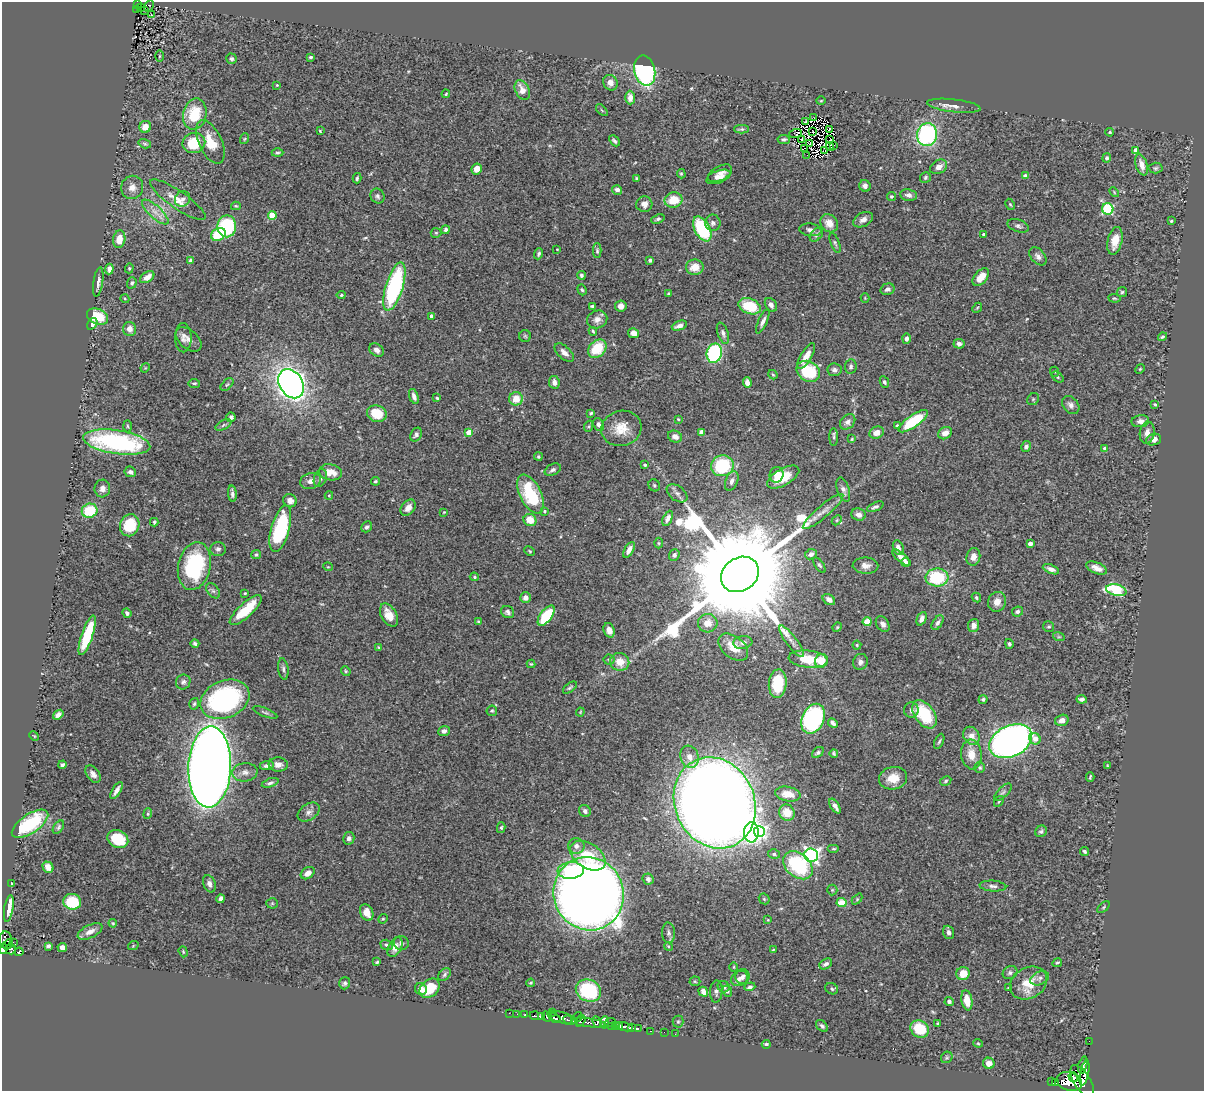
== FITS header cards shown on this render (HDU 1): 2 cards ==
NAXIS1  =                 1202
NAXIS2  =                 1089

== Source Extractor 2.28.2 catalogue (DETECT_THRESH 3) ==
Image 1202 x 1089 px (HDU 1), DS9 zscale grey, 1 PNG px = 1 image px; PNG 1206 x 1093 px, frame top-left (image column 1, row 1089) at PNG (2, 2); each listed source drawn as its Kron ellipse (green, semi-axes under 4 px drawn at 4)
Background 0.758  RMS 0.026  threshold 0.0778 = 3 sigma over >= 5 px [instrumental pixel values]
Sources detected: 455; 6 with non-positive FLUX_AUTO (blend fragments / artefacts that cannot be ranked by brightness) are neither listed nor drawn; the other 449 listed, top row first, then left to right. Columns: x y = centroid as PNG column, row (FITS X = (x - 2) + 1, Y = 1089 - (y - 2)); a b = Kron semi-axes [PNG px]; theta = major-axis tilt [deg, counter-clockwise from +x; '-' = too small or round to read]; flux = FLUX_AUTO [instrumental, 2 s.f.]
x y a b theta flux
138 4 4 3 - 80
149 6 6 3 62 11
140 7 4 3 - 24
136 10 3 3 - 23
144 10 3 2 - 4.5
151 15 3 2 - 2.7
160 56 5 3 - 1.8
311 57 4 3 - 2.5
231 59 5 5 - 3.5
645 70 15 10 -77 300
610 83 8 7 - 12
277 85 3 3 - 1.5
522 90 10 7 -65 18
446 94 4 3 - 2
630 98 7 5 -89 11
821 101 5 3 - 1.5
954 106 27 6 -6 12
602 110 7 3 -45 1.7
195 114 16 11 78 63
814 118 2 2 - 1.5
806 121 2 2 - 0.94
145 127 6 6 - 18
741 129 7 3 0 3
829 130 3 2 - 1.4
320 131 3 2 - 1.4
813 132 2 2 - 1.7
1110 132 4 3 - 2.1
796 134 6 4 1 2.8
927 135 11 10 - 230
244 139 5 3 - 1.7
784 139 6 4 -8 4
802 139 2 2 - 2.3
830 140 3 2 - 1.3
614 141 6 3 -47 4.1
210 142 23 11 -65 36
194 143 11 10 - 60
145 144 6 4 -17 2.6
809 144 3 2 - 0.82
834 145 3 2 - 0.74
830 146 4 2 - 1.9
805 148 2 2 - 1.8
825 150 3 3 - 1.1
1135 150 4 4 - 12
277 153 6 4 0 3.1
807 155 2 2 - 0.72
1107 158 5 4 - 3.4
1141 165 11 5 -73 15
939 167 9 6 31 11
1155 168 7 5 2 3.4
477 169 6 5 - 16
720 173 13 7 28 9.4
681 174 5 3 - 2
1025 176 4 4 - 7.4
718 177 13 6 20 12
925 177 6 5 - 3.3
357 178 5 3 - 3
637 179 4 3 - 2.7
865 186 6 5 - 6.9
132 187 12 11 - 13
617 190 5 5 - 7.1
1114 192 5 3 - 1.7
908 195 8 6 -10 6.8
377 196 7 6 - 4.5
891 196 4 4 - 2.4
182 199 8 7 - 6.6
178 200 33 8 -35 24
673 200 9 7 12 39
644 204 8 8 - 11
1010 204 6 4 -62 2.3
236 206 5 4 - 2.1
1108 209 6 5 - 150
155 212 17 6 -42 15
272 215 4 4 - 51
658 219 7 4 20 3.6
863 220 10 7 29 10
1171 221 3 3 - 2
713 223 8 8 - 6.7
829 223 10 8 -47 18
227 226 11 9 89 140
1018 226 11 6 -18 5.2
702 229 13 7 -62 140
446 230 4 4 - 4.1
810 230 11 6 -8 7.3
436 233 5 5 - 2.4
218 234 8 6 31 58
983 234 3 3 - 3.1
816 235 8 5 46 4.7
119 239 9 6 81 24
1115 241 14 7 76 24
835 243 10 4 -68 3.8
557 249 3 3 - 1.3
597 251 7 4 -89 3
539 254 6 4 69 3.5
1038 256 10 7 -49 7.6
650 260 4 3 - 5.6
191 261 4 3 - 4.8
695 267 8 7 - 26
129 268 5 4 - 2
109 269 5 4 - 8.2
581 275 4 3 - 3.5
147 277 8 5 35 12
981 277 10 6 49 23
98 282 15 4 81 7.2
132 283 6 4 70 3.7
394 287 25 8 73 240
887 289 7 5 16 6.4
582 290 6 4 -70 2.7
1122 292 5 5 - 2.6
668 294 4 3 - 2.4
341 295 4 4 - 2.2
865 298 4 4 - 1.5
1114 298 6 4 -6 2.3
125 299 4 3 - 1.5
771 305 7 5 -56 8.1
592 306 4 3 - 3.2
621 306 5 5 - 10
749 306 11 7 -21 64
977 308 5 4 - 2.1
98 316 11 7 -21 51
432 316 4 3 - 11
597 319 10 9 - 10
763 321 13 4 66 6.8
92 324 6 4 55 9.5
679 326 8 4 20 8.2
130 329 7 6 - 10
593 331 4 3 - 2.1
634 333 5 5 - 15
723 333 11 5 -71 5.9
525 336 6 6 - 2.8
1162 337 5 4 - 2.7
183 338 14 8 90 10
189 339 15 9 -40 11
906 339 5 4 - 5.7
959 344 5 5 - 6.2
597 349 10 8 44 56
376 350 8 6 -36 7.9
564 353 12 6 -43 10
714 353 10 7 76 210
806 356 14 5 59 17
851 366 7 5 81 4.4
145 368 5 4 - 1.7
1140 369 5 4 - 2.2
834 370 7 6 - 5.8
808 371 12 10 -32 83
1055 372 5 3 - 1.6
773 375 5 4 - 2
1058 377 6 4 -39 2.4
554 382 6 5 - 8.8
747 382 5 4 - 11
884 382 6 4 -64 3.6
194 383 6 4 -6 3
291 384 15 11 -58 1400
227 385 8 4 44 3
414 397 8 4 -71 7.5
437 398 3 3 - 2.4
516 399 7 6 - 26
1033 399 6 5 - 3.2
1155 404 3 2 - 2
1071 405 10 7 -50 7.8
591 413 3 3 - 2.5
377 414 10 8 -18 46
231 417 5 4 - 4.1
678 419 3 3 - 2
913 421 17 6 35 100
1140 421 9 6 9 8.4
848 422 9 6 47 6.4
223 425 8 4 28 3.8
599 425 7 5 -68 6.1
127 426 6 4 -88 2.5
589 426 6 4 71 2.2
897 426 4 3 - 2.2
621 428 20 17 14 35
469 432 4 4 - 26
701 432 4 4 - 7.9
877 433 7 6 - 15
945 433 7 6 - 13
1147 433 11 7 80 10
416 435 7 5 59 4.6
675 437 7 5 -24 11
834 437 9 4 -90 3.4
852 439 4 4 - 1.8
1154 440 8 5 17 11
117 442 34 12 -8 290
1026 447 5 4 - 5.6
1105 448 4 3 - 7
538 457 4 4 - 2.6
645 465 3 3 - 2.9
722 466 11 10 - 120
553 470 8 5 28 4.8
130 472 6 5 - 5
330 472 12 8 -10 21
777 475 8 7 - 19
783 477 18 8 30 43
320 478 9 6 69 7
311 481 11 7 16 10
375 481 4 3 - 2.6
732 481 10 6 67 7.6
654 485 6 5 - 2.9
102 488 9 8 - 9.3
843 490 12 6 -71 7.9
677 493 12 7 -36 7.9
232 494 8 3 -85 5.1
530 494 21 10 -64 100
329 496 4 4 - 1.7
290 501 7 6 - 10
875 507 9 4 25 4.2
408 508 9 6 50 11
90 511 8 7 - 67
545 511 3 3 - 1.8
823 511 26 6 40 15
444 512 3 2 - 1.5
858 514 7 6 - 9.4
668 518 8 4 64 8.6
530 520 7 6 - 27
837 520 5 4 - 2.4
154 522 4 3 - 2.7
130 525 11 9 71 64
367 527 6 5 - 3.9
280 529 24 9 74 150
659 543 5 3 - 1.6
1030 544 4 4 - 11
898 548 7 5 -70 8.2
218 549 8 7 - 5.5
629 550 9 4 61 9.8
530 551 5 3 - 2
811 554 6 5 - 8.7
256 555 5 4 - 3.6
674 555 6 5 - 4.7
901 557 12 4 -40 14
973 557 9 7 75 12
906 562 5 3 - 4.1
819 565 9 4 -55 3.1
194 566 24 16 77 170
865 566 13 8 -2 12
328 567 5 3 - 1.4
1097 568 11 5 -22 11
1051 569 8 4 -21 7.6
740 574 20 16 35 91000
474 577 5 4 - 2.3
937 577 11 9 -2 96
1116 590 10 5 -14 120
213 591 8 5 -53 4.7
245 593 3 3 - 1.8
526 598 5 5 - 11
976 598 5 4 - 2.8
829 600 7 5 -37 9.2
997 602 10 9 - 15
246 610 21 7 42 53
1017 611 6 5 - 4.9
508 612 7 5 -31 4.9
127 613 5 4 - 4.6
389 615 12 7 -60 22
546 616 12 6 53 85
922 619 7 4 65 7.5
478 621 4 3 - 1.8
867 622 4 4 - 42
708 623 10 9 - 19
937 623 8 5 58 4.7
883 624 8 6 -54 7.3
974 626 6 5 - 8.4
837 627 5 4 - 2
1049 627 5 5 - 2.8
609 630 7 5 -70 12
87 635 21 5 71 93
1059 637 6 3 -17 2.1
792 641 19 5 -53 10
743 642 9 6 7 7.4
195 643 4 3 - 3.8
1009 644 5 4 - 3.6
857 645 4 4 - 2.1
378 647 4 3 - 1.5
733 647 17 10 -40 29
808 659 19 8 -6 53
609 660 5 5 - 2.6
821 661 7 6 - 24
620 662 10 9 - 24
860 662 8 7 - 6.6
531 664 4 4 - 2.1
283 669 11 5 -82 4.8
346 671 5 4 - 2.1
183 682 7 7 - 5.1
778 684 14 9 85 60
570 688 8 4 36 2.9
225 699 25 18 22 290
983 699 4 4 - 3.7
1082 699 5 3 - 3.9
194 704 6 4 73 3.1
911 710 7 7 - 5.6
492 711 5 5 - 2.8
265 712 13 4 -22 3.9
580 712 4 4 - 1.5
924 714 16 10 -53 83
58 715 6 4 37 7.8
813 719 16 11 66 270
1062 720 7 5 17 12
833 723 5 4 - 4.9
444 731 6 5 - 7.1
34 736 5 4 - 1.9
971 736 9 7 -57 16
1035 739 6 5 - 15
939 741 8 4 65 3.2
1011 741 22 15 25 1100
818 752 6 4 39 3.3
834 753 4 3 - 2.3
971 754 15 10 -83 24
689 757 11 9 -72 16
278 764 9 7 -4 11
62 765 4 3 - 3.7
267 766 7 4 7 6.4
1107 766 3 2 - 1.5
210 767 40 21 88 2800
980 768 5 5 - 3.2
245 772 12 9 6 11
93 774 10 6 -54 8
1090 777 5 2 - 2.2
893 778 14 11 12 28
946 781 6 4 29 2.7
270 783 9 4 18 4.4
116 790 9 3 59 7.6
1003 792 11 5 44 4.7
788 794 13 7 -9 22
999 801 6 3 54 2.1
715 803 47 39 -65 5000
835 806 8 3 -57 7.9
585 811 6 5 - 5.7
309 812 12 8 34 8.7
787 813 8 7 - 29
148 814 5 4 - 2.4
30 824 21 9 34 100
58 827 7 4 55 3.3
501 828 5 4 - 2.6
1041 831 6 5 - 3.7
751 832 10 7 87 110
759 832 5 5 - 210
349 838 6 5 - 6.2
118 839 11 8 -26 65
576 846 8 8 - 8.7
834 849 6 4 0 2.4
1085 851 5 3 - 3.3
774 854 6 4 -16 3.6
811 855 7 6 - 510
588 856 19 12 -33 65
798 865 17 11 -40 130
48 867 6 5 - 12
571 871 13 8 5 65
308 873 7 5 34 12
648 879 6 5 - 5.6
12 884 3 2 - 1.8
209 884 9 6 -67 6.7
993 886 13 5 -4 6.6
832 890 5 5 - 2.4
589 894 37 35 -66 3000
221 899 4 4 - 7.2
764 899 6 4 -45 2.5
857 899 6 4 46 2.2
72 902 9 8 - 85
272 903 5 5 - 2.4
841 903 5 4 - 40
1104 907 7 3 43 2.2
9 908 13 4 80 20
367 913 9 6 -66 17
383 919 5 4 - 2.1
768 920 3 2 - 1.4
113 923 4 3 - 1.8
90 931 13 6 25 11
949 932 7 5 -70 6.1
669 933 10 6 -85 5.9
6 940 9 6 -83 320
13 942 3 2 - 7.6
401 943 7 7 - 4.5
8 944 5 3 - 230
386 945 6 5 - 3.8
48 946 4 4 - 4.6
133 946 5 3 - 1.5
668 946 4 3 - 1.8
62 947 5 4 - 9.8
395 947 10 6 63 11
3 949 5 4 - 460
11 949 5 5 - 220
773 950 3 2 - 1.2
19 952 4 4 - 100
183 952 6 4 -71 2.1
377 962 3 3 - 2.2
1057 963 5 3 - 2.1
826 964 7 5 33 5.6
734 967 5 3 - 1.6
1010 973 7 6 - 4.4
444 974 7 5 49 3.9
963 974 7 6 - 22
742 976 7 7 - 6.8
739 978 8 7 - 7.7
1040 978 10 6 26 6.5
695 981 5 5 - 2.2
345 983 6 5 - 3.5
531 983 4 3 - 1.9
1029 983 19 15 29 39
724 987 6 5 - 8.3
750 987 5 3 - 4
430 988 11 8 43 47
1009 988 3 3 - 1.9
421 989 6 5 - 10
832 989 7 5 -29 3.7
588 991 13 10 -22 120
716 991 11 6 87 6.2
727 991 5 4 - 3.2
703 992 5 4 - 12
967 1000 10 5 -80 22
949 1001 4 4 - 4.4
552 1012 2 2 - 12
509 1013 2 2 - 12
517 1014 2 2 - 6
525 1014 4 3 - 84
534 1016 5 3 - 140
541 1017 4 3 - 340
547 1017 5 3 - 380
578 1017 5 3 - 74
555 1018 6 3 -24 550
562 1018 15 5 -16 1400
568 1020 5 3 - 590
580 1021 6 3 56 280
597 1022 6 3 -64 230
604 1022 6 3 81 150
678 1022 6 5 - 3
588 1023 18 4 -8 270
610 1023 6 3 24 220
938 1024 3 3 - 2.5
616 1025 4 3 - 110
612 1026 3 2 - 160
620 1026 4 2 - 110
822 1026 7 4 -45 4.1
624 1027 8 3 -14 530
632 1028 4 3 - 380
638 1029 3 3 - 75
920 1029 9 8 - 56
650 1031 3 2 - 40
664 1032 2 2 - 11
675 1034 2 2 - 9
1089 1041 2 2 - 5.5
978 1043 4 4 - 1.8
766 1044 4 3 - 3.8
947 1057 6 5 - 2.5
989 1063 6 5 - 12
1083 1065 9 4 73 280
1085 1073 13 4 78 1000
1073 1077 5 4 - 490
1069 1081 13 9 -16 2700
1082 1081 18 8 -59 2500
1052 1082 3 3 - 77
1055 1083 4 3 - 110
At the frame edge (FLAGS 8, measured only in part): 1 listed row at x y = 3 949
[6 non-positive-flux detections neither listed nor drawn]